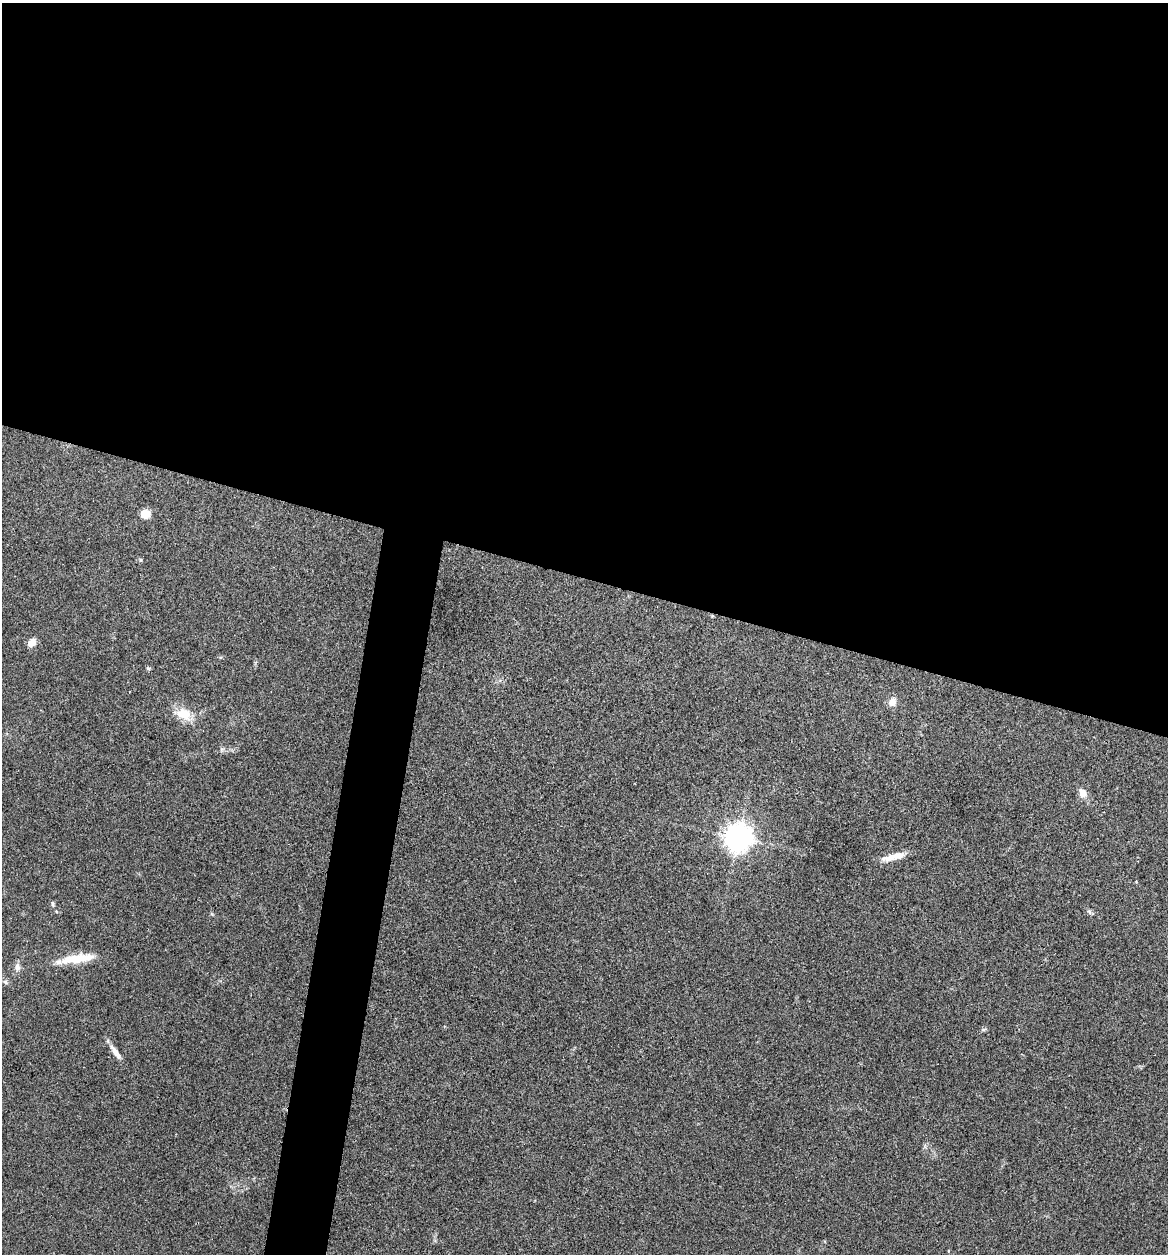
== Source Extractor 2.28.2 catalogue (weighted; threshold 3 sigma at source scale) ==
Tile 3 of 4 x 4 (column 3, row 1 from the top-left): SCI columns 2456-3621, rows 3761-5012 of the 5032 x 5014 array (HDU 1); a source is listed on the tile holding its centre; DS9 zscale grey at full resolution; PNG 1170 x 1256 px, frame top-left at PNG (2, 3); no overlay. Shown black and unused: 49% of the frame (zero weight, under 3 of 4 exposures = <1% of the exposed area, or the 3 px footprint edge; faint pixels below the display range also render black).
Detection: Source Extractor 2.28.2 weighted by HDU 2 'WHT'; one run over the whole footprint, this tile lists its part. Background 0.0606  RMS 0.0053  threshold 0.0238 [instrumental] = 3 sigma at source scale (4.5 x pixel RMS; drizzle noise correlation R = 1.50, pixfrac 1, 0.05/0.05 arcsec/px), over >= 5 px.
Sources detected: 16; all 16 listed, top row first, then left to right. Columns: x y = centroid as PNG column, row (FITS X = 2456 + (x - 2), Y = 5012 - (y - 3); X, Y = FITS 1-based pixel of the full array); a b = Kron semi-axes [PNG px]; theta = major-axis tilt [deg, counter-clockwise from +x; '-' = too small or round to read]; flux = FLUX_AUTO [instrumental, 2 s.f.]
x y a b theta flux
145 514 11 9 13 5.6
140 560 6 4 -90 0.66
32 643 10 8 49 4
148 668 6 4 -11 0.71
892 702 11 9 76 3.8
184 714 24 15 -26 10
1083 793 9 7 -69 5.2
738 837 9 8 - 680
894 857 30 7 14 6.7
53 904 7 4 -83 0.89
1089 912 9 3 -45 0.89
79 958 39 10 6 15
17 967 11 7 89 2.3
5 982 8 5 -36 1.2
983 1030 7 3 18 0.82
115 1052 24 6 -55 4.2